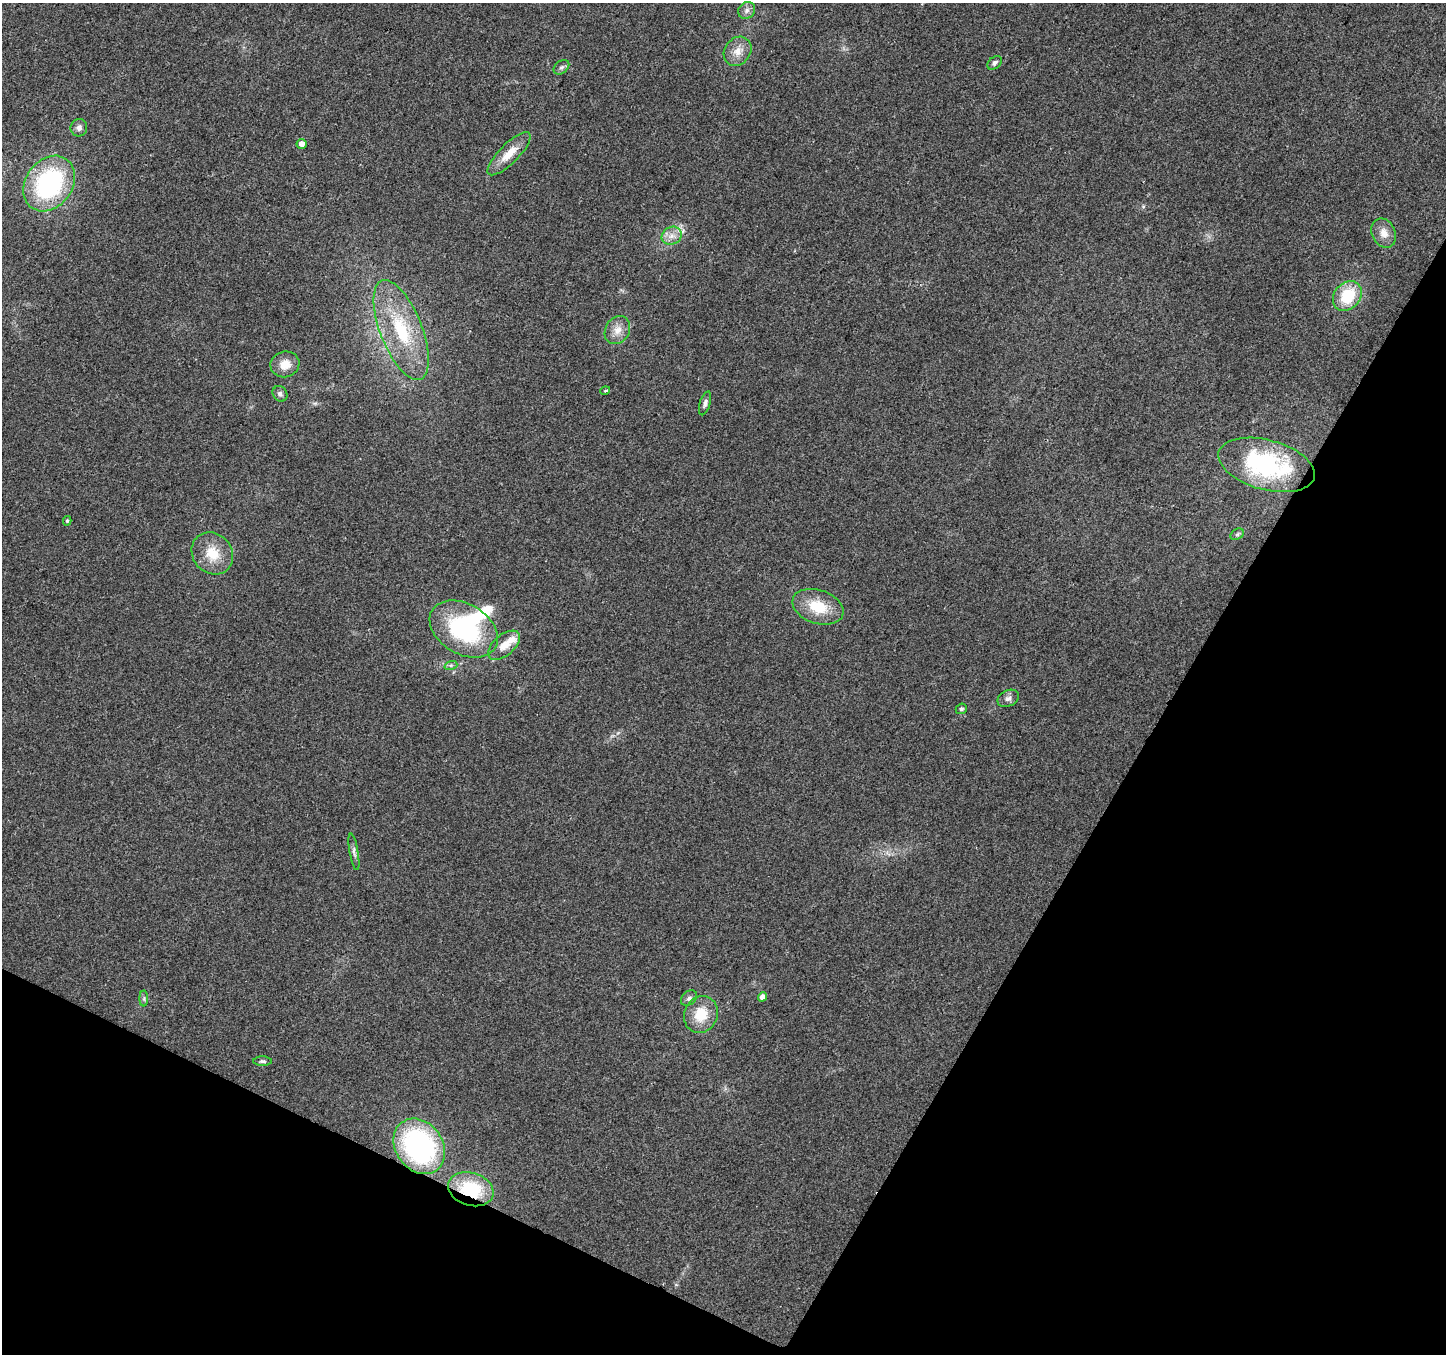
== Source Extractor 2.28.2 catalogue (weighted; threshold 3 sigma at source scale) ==
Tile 15 of 4 x 4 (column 3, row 4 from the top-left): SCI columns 2894-4337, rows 266-1617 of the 5780 x 5874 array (HDU 1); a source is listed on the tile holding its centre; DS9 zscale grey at full resolution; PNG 1448 x 1356 px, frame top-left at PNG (2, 3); each listed source drawn as its Kron ellipse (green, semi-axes under 4 px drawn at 4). Shown black and unused: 27% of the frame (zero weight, under 2 of 3 exposures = <1% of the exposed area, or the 3 px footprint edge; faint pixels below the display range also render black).
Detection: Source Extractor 2.28.2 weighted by HDU 2 'WHT'; one run over the whole footprint, this tile lists its part. Background 0.0665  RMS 0.0074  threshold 0.0331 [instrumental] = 3 sigma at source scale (4.5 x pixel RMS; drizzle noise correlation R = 1.50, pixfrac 1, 0.0396/0.0396 arcsec/px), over >= 5 px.
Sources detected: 37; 1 inside a brighter object's white glare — neither listed nor drawn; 1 inside a brighter listed object's ellipse — not listed separately; the other 35 listed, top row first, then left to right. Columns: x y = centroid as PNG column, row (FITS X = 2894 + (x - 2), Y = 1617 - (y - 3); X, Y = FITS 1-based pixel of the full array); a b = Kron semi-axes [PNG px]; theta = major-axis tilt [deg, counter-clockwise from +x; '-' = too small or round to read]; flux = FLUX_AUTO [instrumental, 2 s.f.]
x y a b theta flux
747 10 9 8 - 3.4
738 51 15 13 52 8.3
995 63 8 5 41 2.5
561 67 9 6 39 2.2
79 128 9 8 - 3
301 144 5 5 - 5.1
509 154 29 9 45 13
49 184 30 23 54 100
1384 233 15 11 -65 7.3
672 236 10 8 26 5.6
1347 296 16 13 48 28
401 330 53 21 -68 51
617 330 15 12 58 7.7
285 364 14 13 - 9.7
605 391 5 3 - 0.78
280 394 8 7 - 2.4
705 403 12 5 72 2.4
1267 465 49 25 -15 94
67 521 5 3 - 1.1
1237 534 7 5 31 1.5
212 553 22 19 -49 18
818 607 26 17 -18 24
464 629 37 25 -31 86
504 645 19 10 39 9.9
451 665 6 4 18 1.4
1008 698 11 8 25 3.2
961 709 6 5 - 1.5
354 852 18 4 -80 2.7
763 997 5 4 - 5.3
689 998 9 6 43 2.6
144 999 8 4 90 1.4
701 1014 19 16 66 19
263 1061 9 4 -1 1.6
419 1146 29 23 -54 140
471 1189 23 16 -17 34
Overlapping masked pixels (flux is a lower limit): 2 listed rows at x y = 419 1146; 471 1189